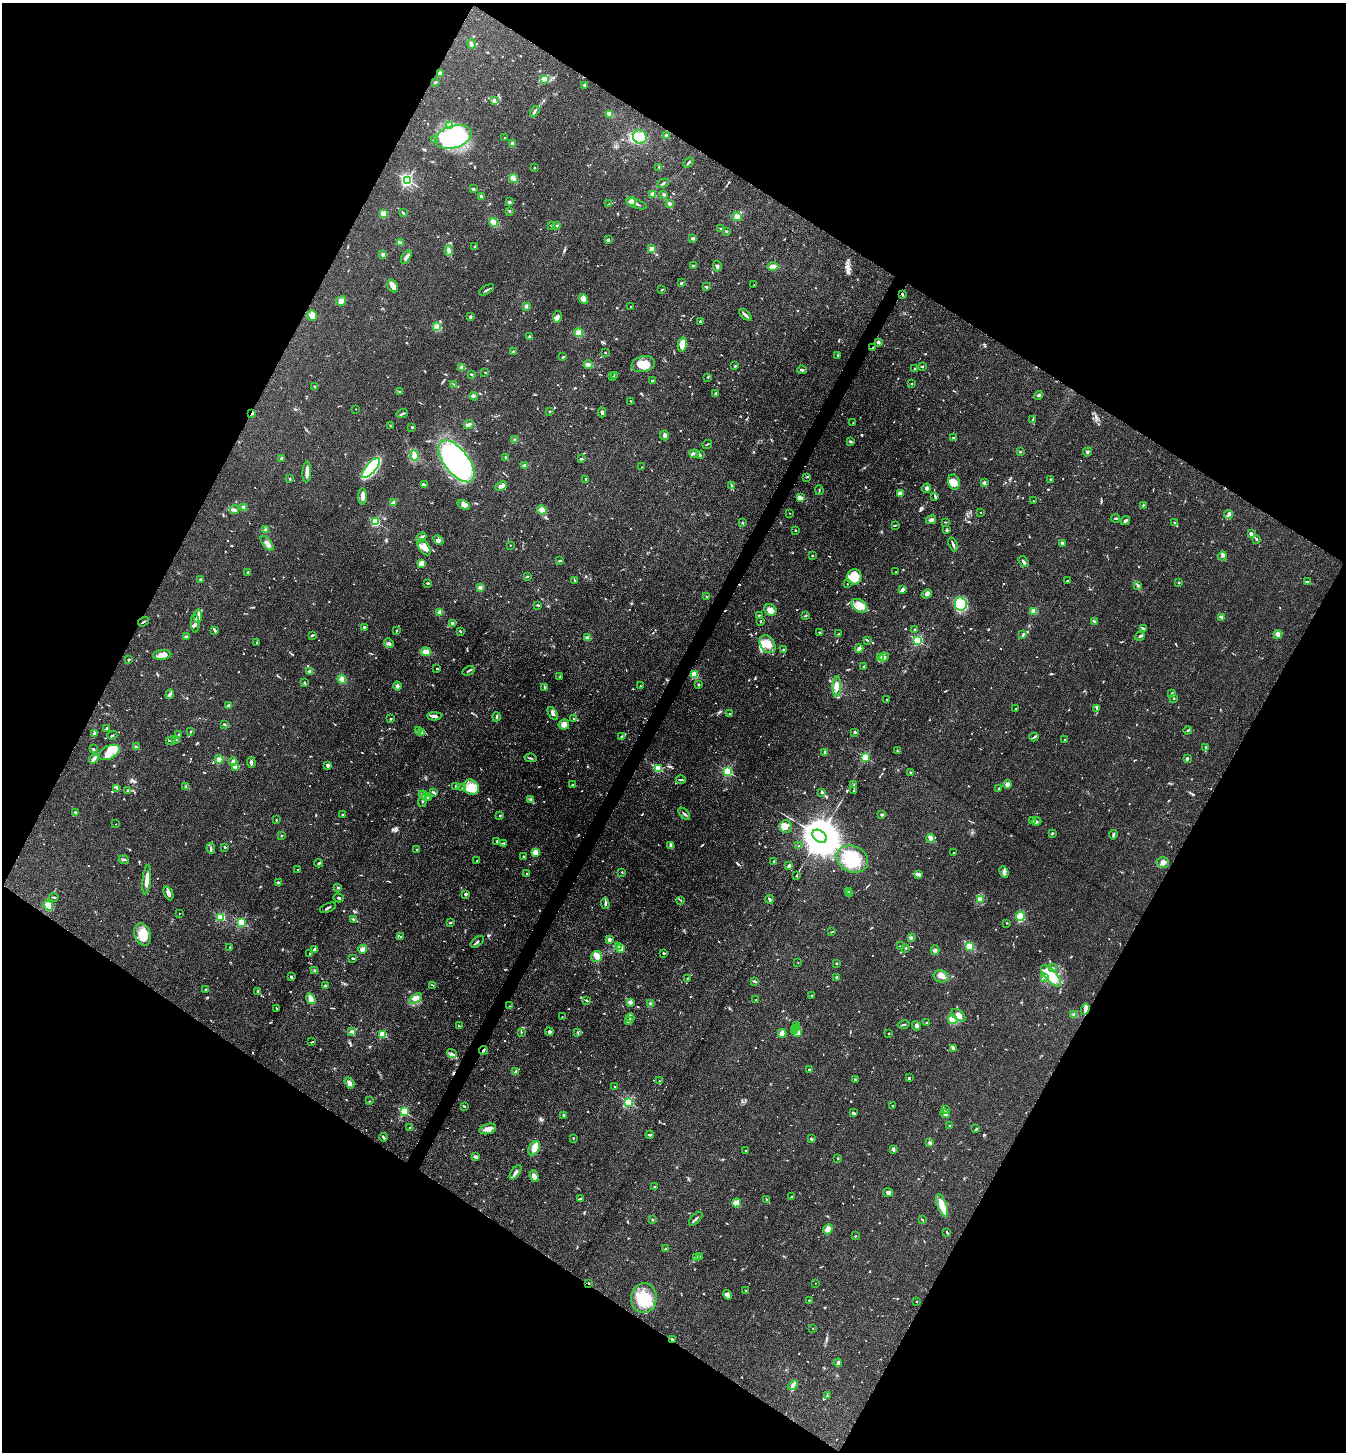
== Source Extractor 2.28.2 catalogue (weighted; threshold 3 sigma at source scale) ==
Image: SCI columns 287-5660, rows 3-5799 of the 5807 x 5801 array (HDU 1 of 3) = the unmasked area's bounding box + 8 px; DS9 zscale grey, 4 x 4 block average (1 PNG px = mean of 4 x 4 image px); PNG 1348 x 1454 px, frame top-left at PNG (2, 3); each listed source drawn as its Kron ellipse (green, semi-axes under 4 px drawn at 4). Shown black and unused: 48% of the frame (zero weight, under 3 of 4 exposures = <1% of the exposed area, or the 3 px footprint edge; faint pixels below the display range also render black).
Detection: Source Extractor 2.28.2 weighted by HDU 2 'WHT'. Background 0.0739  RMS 0.0061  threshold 0.0276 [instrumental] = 3 sigma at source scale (4.5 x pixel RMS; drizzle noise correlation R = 1.50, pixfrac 1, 0.05/0.05 arcsec/px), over >= 5 px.
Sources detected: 1042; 5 too faint to see at this stretch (4 x 4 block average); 2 inside a brighter object's white glare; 2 cosmic-ray / hot-pixel residue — neither listed nor drawn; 22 coinciding with a brighter row at this scale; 73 inside a brighter listed object's ellipse — not listed separately; of the other 938, all 500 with FLUX_AUTO >= 2.35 (the completeness limit of this list) listed and drawn (438 fainter detections not listed), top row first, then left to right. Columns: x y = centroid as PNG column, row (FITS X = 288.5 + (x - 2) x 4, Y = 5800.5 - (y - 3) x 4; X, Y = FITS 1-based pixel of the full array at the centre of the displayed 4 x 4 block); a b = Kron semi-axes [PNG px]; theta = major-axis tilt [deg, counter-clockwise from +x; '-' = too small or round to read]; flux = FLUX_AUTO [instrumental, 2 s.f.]
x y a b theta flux
471 44 5 3 - 9
440 73 4 2 - 4.9
545 79 2 2 - 3.1
435 82 3 2 - 4.2
584 85 2 2 - 6.4
495 101 4 3 - 6.2
535 112 6 2 55 7.3
610 114 4 3 - 12
450 126 4 3 - 9.4
667 136 3 2 - 8.8
453 137 18 11 17 510
640 137 7 6 - 38
504 138 2 2 - 5.6
434 140 2 2 - 3.6
512 144 3 3 - 9.2
688 162 5 2 - 8.8
659 167 2 2 - 3.6
534 168 2 2 - 2.6
513 178 4 3 - 18
407 180 2 2 - 800
663 183 6 2 28 7.7
473 189 3 2 - 5
653 194 2 2 - 95
664 194 2 2 - 7.7
481 196 3 2 - 7.3
631 201 5 4 - 18
510 202 2 2 - 3.2
669 203 3 2 - 6.5
609 204 3 2 - 5
637 204 11 2 -19 11
509 211 2 2 - 2.9
403 213 3 2 - 4.8
383 214 4 4 - 17
737 217 5 4 - 15
493 222 4 4 - 21
551 225 2 2 - 12
557 225 2 2 - 3
721 229 2 2 - 3.6
726 231 3 2 - 3.8
693 238 3 2 - 7.3
608 240 2 2 - 7
400 243 4 2 - 11
475 247 2 2 - 22
651 249 3 3 - 7.9
449 250 5 4 - 12
383 255 3 2 - 6.3
406 257 7 3 58 12
693 266 3 2 - 4.9
717 266 5 2 - 6.5
773 266 5 3 - 14
681 283 3 2 - 5.4
754 285 2 2 - 4.1
392 286 7 5 -58 18
706 287 2 2 - 5.5
487 290 8 2 31 6.2
662 290 2 2 - 2.5
902 294 3 2 - 5.7
584 299 5 3 - 27
341 301 5 4 - 19
526 306 3 2 - 4.8
631 307 2 2 - 2.8
745 315 7 2 -42 15
312 316 5 5 - 18
471 317 4 2 - 6.2
557 317 6 4 80 13
700 321 3 2 - 5
437 327 3 3 - 9.1
578 333 4 4 - 17
530 337 3 2 - 5.6
878 342 2 2 - 47
682 345 7 4 77 36
873 348 2 2 - 2.4
513 351 2 2 - 4
605 353 2 2 - 2.5
838 355 3 2 - 4.3
563 357 2 2 - 3.7
643 364 12 7 14 57
588 365 4 3 - 9.8
735 366 3 2 - 3.9
922 366 2 2 - 3.4
462 367 4 3 - 9.1
915 368 3 2 - 5.3
802 370 5 2 - 6.6
485 372 2 2 - 2.8
472 374 2 2 - 2.5
614 375 2 2 - 5.9
613 377 2 2 - 2.6
708 377 4 2 - 2.8
652 381 4 2 - 6.8
454 384 3 2 - 3.2
912 384 2 2 - 10
314 386 2 2 - 2.7
399 391 2 2 - 2.7
716 393 3 2 - 5.8
474 396 4 2 - 5.3
1039 396 4 3 - 7.5
631 401 3 2 - 2.7
356 409 2 2 - 4.1
550 411 2 2 - 2.8
602 412 5 2 - 7.8
252 413 2 2 - 35
402 414 6 2 23 7
1033 419 4 2 - 4.6
853 423 2 2 - 2.4
469 424 5 3 - 17
390 426 3 2 - 3.9
412 427 2 2 - 4.6
665 435 5 4 - 9.3
953 438 2 2 - 17
515 440 3 2 - 4.2
851 441 3 2 - 5.8
707 444 5 2 - 2.7
1020 452 2 2 - 9.3
1087 452 5 2 - 4.8
694 454 5 2 - 4
414 455 5 3 - 24
700 455 3 2 - 3.9
505 457 2 2 - 3.8
281 458 2 2 - 30
581 459 3 2 - 5
456 461 25 12 -52 730
525 465 3 3 - 5.2
641 467 2 2 - 4.3
371 468 12 5 49 370
307 472 10 3 87 22
806 477 4 2 - 3.1
290 479 2 2 - 14
586 479 2 2 - 14
1050 479 2 2 - 15
954 482 8 6 -72 40
984 483 3 3 - 6.3
425 485 3 2 - 4.1
731 485 4 2 - 4
501 486 6 3 26 13
926 488 5 3 - 10
819 490 5 2 - 3.2
900 493 4 3 - 19
363 496 8 3 89 17
935 496 2 2 - 3.3
800 498 4 3 - 14
1033 501 2 2 - 4.7
393 502 4 3 - 7.8
464 505 6 3 -21 14
1143 505 3 2 - 2.7
244 507 2 2 - 87
234 509 4 3 - 6.3
542 510 5 4 - 16
980 512 2 2 - 2.7
790 513 2 2 - 5.3
1229 515 5 2 - 8.1
1115 518 4 2 - 3.6
931 520 5 3 - 9.6
1126 520 5 2 - 7
375 522 2 2 - 370
946 522 3 2 - 3
1174 522 4 2 - 3.4
743 523 2 2 - 3.5
895 525 4 2 - 3.1
266 530 3 2 - 11
795 530 2 2 - 2.8
947 530 3 2 - 4.8
1251 534 3 2 - 11
421 537 5 2 - 12
1256 539 2 2 - 5.7
439 540 5 3 - 7.9
267 543 9 3 -51 15
1062 543 2 2 - 46
953 544 7 2 -69 10
510 545 2 2 - 5.7
424 547 9 5 -57 24
812 556 2 2 - 2.4
1222 556 4 2 - 5.2
560 561 3 2 - 4.9
1023 562 6 2 -55 6.6
421 564 3 3 - 25
248 572 2 2 - 2.5
896 572 2 2 - 2.6
527 577 3 2 - 2.7
854 577 8 7 - 79
200 580 2 2 - 33
575 581 3 2 - 2.7
1068 581 3 2 - 3.9
1179 582 2 2 - 2.5
1308 582 3 2 - 4.5
428 583 3 2 - 5
847 584 2 2 - 3.9
1138 585 4 2 - 4.2
480 587 3 3 - 7.3
902 590 4 2 - 17
927 594 5 3 - 11
707 597 3 2 - 3.5
961 604 7 6 - 270
538 606 3 2 - 4.3
859 606 8 6 -34 46
770 610 6 5 - 25
1034 611 2 2 - 130
440 612 4 3 - 12
198 616 7 4 82 15
759 616 2 2 - 19
806 616 4 2 - 3.6
1222 617 4 2 - 6.7
761 621 3 2 - 3.8
144 622 6 2 35 3.9
1095 622 3 2 - 3.3
195 623 9 2 -86 12
452 623 4 3 - 6.1
364 627 3 2 - 5
1143 628 3 2 - 4.4
915 629 3 2 - 4.6
215 630 4 2 - 12
396 631 3 2 - 2.7
460 631 2 2 - 3.8
820 633 2 2 - 5.1
839 634 3 3 - 4.8
312 635 3 2 - 3.8
1023 635 3 2 - 6.7
1278 635 4 3 - 9
186 636 4 2 - 5.2
1140 636 5 2 - 5.6
588 638 4 3 - 12
867 640 4 2 - 3
918 641 2 2 - 440
256 643 2 2 - 4.3
389 643 5 2 - 6.9
767 644 10 7 -58 52
859 648 4 2 - 16
784 650 2 2 - 5.1
426 652 5 3 - 25
162 655 9 5 5 25
884 657 5 2 - 7.1
881 658 4 3 - 12
129 660 2 2 - 11
863 667 3 2 - 3.5
437 669 2 2 - 3.2
310 671 3 2 - 11
468 671 6 2 28 4.9
694 675 2 2 - 280
559 677 3 2 - 2.7
342 679 4 3 - 16
304 682 2 2 - 3.3
698 685 2 2 - 17
397 686 4 3 - 8.9
640 686 2 2 - 3.1
837 686 10 3 88 20
545 687 4 2 - 5.9
170 694 5 2 - 7
1172 694 4 3 - 6.1
1173 698 3 2 - 2.6
887 700 2 2 - 5.6
229 705 3 2 - 9.3
1097 708 3 2 - 5.2
1016 709 2 2 - 2.5
553 713 7 3 -60 11
730 714 3 2 - 3.5
434 716 7 3 -3 14
496 717 4 2 - 5.7
390 719 3 2 - 2.7
574 719 3 2 - 3.1
224 724 3 2 - 3.4
564 724 5 5 - 21
106 729 3 2 - 5.6
418 730 2 2 - 2.4
1188 731 4 2 - 4.7
190 732 3 2 - 3.6
855 732 3 2 - 7.9
422 733 4 2 - 5.7
94 734 3 2 - 4.1
112 735 5 2 - 3.9
178 735 2 2 - 2.7
622 736 4 2 - 5.6
1034 737 4 2 - 5.2
175 739 2 2 - 3.4
1065 739 2 2 - 2.5
171 741 5 2 - 3.6
136 747 3 2 - 3.4
1206 747 3 2 - 5
93 749 3 2 - 3.9
897 750 3 2 - 3.1
109 752 11 6 27 38
824 752 3 2 - 3.2
865 757 2 2 - 250
530 758 6 2 -13 3.9
1187 758 2 2 - 13
94 759 5 2 - 18
219 759 4 3 - 32
233 762 4 3 - 17
251 762 5 2 - 10
328 765 3 3 - 12
236 767 2 2 - 16
658 768 2 2 - 250
728 771 2 2 - 450
911 772 2 2 - 5
681 780 5 2 - 5.5
1007 784 4 2 - 25
572 785 3 2 - 3.2
854 785 2 2 - 2.8
455 786 3 2 - 2.5
186 787 3 2 - 4.8
462 787 2 2 - 2.8
471 787 8 7 - 42
117 788 3 2 - 5.1
999 788 2 2 - 2.7
128 790 3 2 - 2.8
854 791 2 2 - 6.1
822 792 3 2 - 7.6
434 793 4 2 - 7.9
423 795 4 2 - 12
426 797 3 3 - 6.4
429 798 2 2 - 2.4
531 800 2 2 - 2.7
423 801 6 2 79 5.7
75 812 4 2 - 4.8
342 814 2 2 - 3.1
684 814 7 2 -46 7.1
500 815 2 2 - 7.9
882 815 4 2 - 6.3
276 820 2 2 - 2.6
1033 820 3 2 - 3.2
1037 822 5 3 - 6.8
116 824 2 2 - 2.4
786 827 6 6 - 21
1052 833 3 2 - 4.5
1113 835 5 2 - 5.3
282 836 2 2 - 2.6
820 836 8 5 -37 20000
931 838 4 2 - 30
497 841 3 2 - 3.8
504 843 2 2 - 5.3
671 845 4 2 - 13
799 846 2 2 - 3.3
225 847 2 2 - 4.3
211 848 5 2 - 5.2
417 850 2 2 - 2.7
535 852 3 3 - 30
953 853 2 2 - 3.7
523 857 2 2 - 3.8
124 859 5 2 - 5
852 859 16 13 -23 150
477 861 2 2 - 4.8
774 861 2 2 - 2.5
319 863 4 2 - 5.6
1163 863 6 5 - 14
789 866 4 3 - 5.9
298 870 3 2 - 3.1
622 872 2 2 - 2.7
1004 872 6 3 -66 13
526 874 2 2 - 13
797 875 2 2 - 5.9
918 875 4 2 - 7.1
147 880 15 3 84 40
279 883 3 2 - 3.9
338 888 3 2 - 3
849 891 3 2 - 3.8
169 893 7 3 -66 17
466 894 3 2 - 8.3
850 894 3 2 - 2.6
54 897 5 2 - 3.6
339 898 5 2 - 4.9
769 899 4 3 - 7.1
980 899 4 3 - 19
681 900 3 2 - 2.5
605 904 5 2 - 5.4
48 906 5 4 - 36
328 908 9 2 22 7.9
179 913 2 2 - 3.2
1020 916 4 3 - 140
221 917 2 2 - 280
354 920 3 3 - 4.9
241 922 2 2 - 360
450 923 3 2 - 4.2
1007 923 2 2 - 2.6
832 932 3 2 - 3.7
143 934 11 8 -71 54
401 937 2 2 - 2.8
911 937 3 2 - 2.7
609 940 2 2 - 57
477 942 8 2 38 5.6
900 946 3 2 - 2.4
969 946 2 2 - 150
230 947 2 2 - 5.2
619 947 2 2 - 27
906 948 2 2 - 4.7
315 949 3 2 - 18
363 949 4 4 - 15
620 949 2 2 - 67
935 950 5 3 - 6.5
664 953 4 2 - 3.6
310 954 2 2 - 6.6
596 957 5 5 - 28
353 958 2 2 - 7.1
798 963 2 2 - 2.7
836 963 2 2 - 3.9
1053 968 3 2 - 2.5
315 971 3 2 - 6.6
941 976 7 6 - 22
1051 976 13 5 -48 54
291 977 3 3 - 5.5
837 977 3 2 - 4
1044 977 3 2 - 3.8
688 978 3 2 - 2.4
755 981 3 2 - 7
325 985 2 2 - 4
433 985 3 2 - 2.6
206 989 4 2 - 3.8
257 991 2 2 - 2.8
812 995 2 2 - 4
311 999 5 4 - 20
416 999 7 3 34 16
587 1000 4 2 - 6.7
756 1000 2 2 - 4.2
630 1002 2 2 - 70
651 1004 3 3 - 8
509 1006 2 2 - 2.4
277 1008 2 2 - 3.5
1085 1009 5 4 - 13
959 1015 8 5 -38 27
1074 1015 4 3 - 5.8
562 1017 2 2 - 2.4
630 1018 4 2 - 6.6
953 1019 4 4 - 27
628 1021 4 2 - 8.2
926 1022 3 2 - 2.5
797 1025 3 2 - 5.1
904 1025 6 2 12 5
459 1026 2 2 - 2.5
916 1026 5 3 - 8.3
795 1028 2 2 - 2.9
352 1031 4 3 - 6.8
794 1031 3 2 - 3.4
521 1032 2 2 - 2.5
549 1032 4 3 - 9.6
578 1033 3 2 - 3
782 1033 4 3 - 25
797 1033 3 2 - 6.9
382 1034 2 2 - 240
889 1034 2 2 - 2.7
312 1042 3 2 - 2.5
953 1049 3 2 - 8.5
483 1050 4 2 - 4.3
452 1053 5 2 - 7.7
809 1070 2 2 - 10
515 1071 4 2 - 7.8
909 1078 2 2 - 4.2
855 1080 3 2 - 2.9
660 1081 3 2 - 2.8
349 1083 6 3 -58 18
615 1087 3 2 - 3.3
369 1101 2 2 - 2.6
629 1102 2 2 - 400
464 1106 3 2 - 3.8
892 1106 2 2 - 4.7
945 1110 4 2 - 5.2
404 1112 2 2 - 360
853 1112 3 2 - 7
945 1114 5 3 - 12
564 1115 3 2 - 4.2
950 1126 3 2 - 2.7
410 1127 2 2 - 2.4
488 1129 8 5 17 23
976 1129 2 2 - 5.4
650 1135 4 2 - 9.5
383 1137 4 2 - 7.5
573 1138 2 2 - 10
811 1139 3 2 - 4.8
930 1143 3 3 - 9.9
534 1148 7 5 59 21
893 1149 3 2 - 12
746 1150 2 2 - 7.7
475 1157 3 2 - 12
838 1158 2 2 - 3.1
515 1172 8 3 54 12
534 1176 6 3 -67 18
654 1187 2 2 - 6.8
888 1192 5 4 - 11
791 1197 2 2 - 3.4
580 1199 2 2 - 11
767 1200 3 2 - 3.7
737 1203 4 3 - 16
942 1205 12 4 -70 50
696 1219 8 2 45 7.1
652 1220 2 2 - 4.6
922 1220 3 2 - 4
828 1229 5 4 - 22
947 1233 4 2 - 4.1
855 1236 2 2 - 2.8
666 1249 4 2 - 4.2
700 1256 3 2 - 3.1
697 1257 3 2 - 3.2
589 1283 2 2 - 3
815 1283 2 2 - 2.8
746 1291 2 2 - 3.8
727 1295 5 4 - 12
644 1298 15 13 84 100
809 1300 2 2 - 3.5
916 1302 2 2 - 3.9
813 1328 2 2 - 2.6
672 1339 3 2 - 3
838 1363 4 2 - 10
793 1385 6 2 38 7.4
827 1396 3 2 - 3.3
Overlapping masked pixels (flux is a lower limit): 5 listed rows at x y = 902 294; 252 413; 483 1050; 589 1283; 672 1339
Diffuse or blended objects may show on this block-average render without a row.